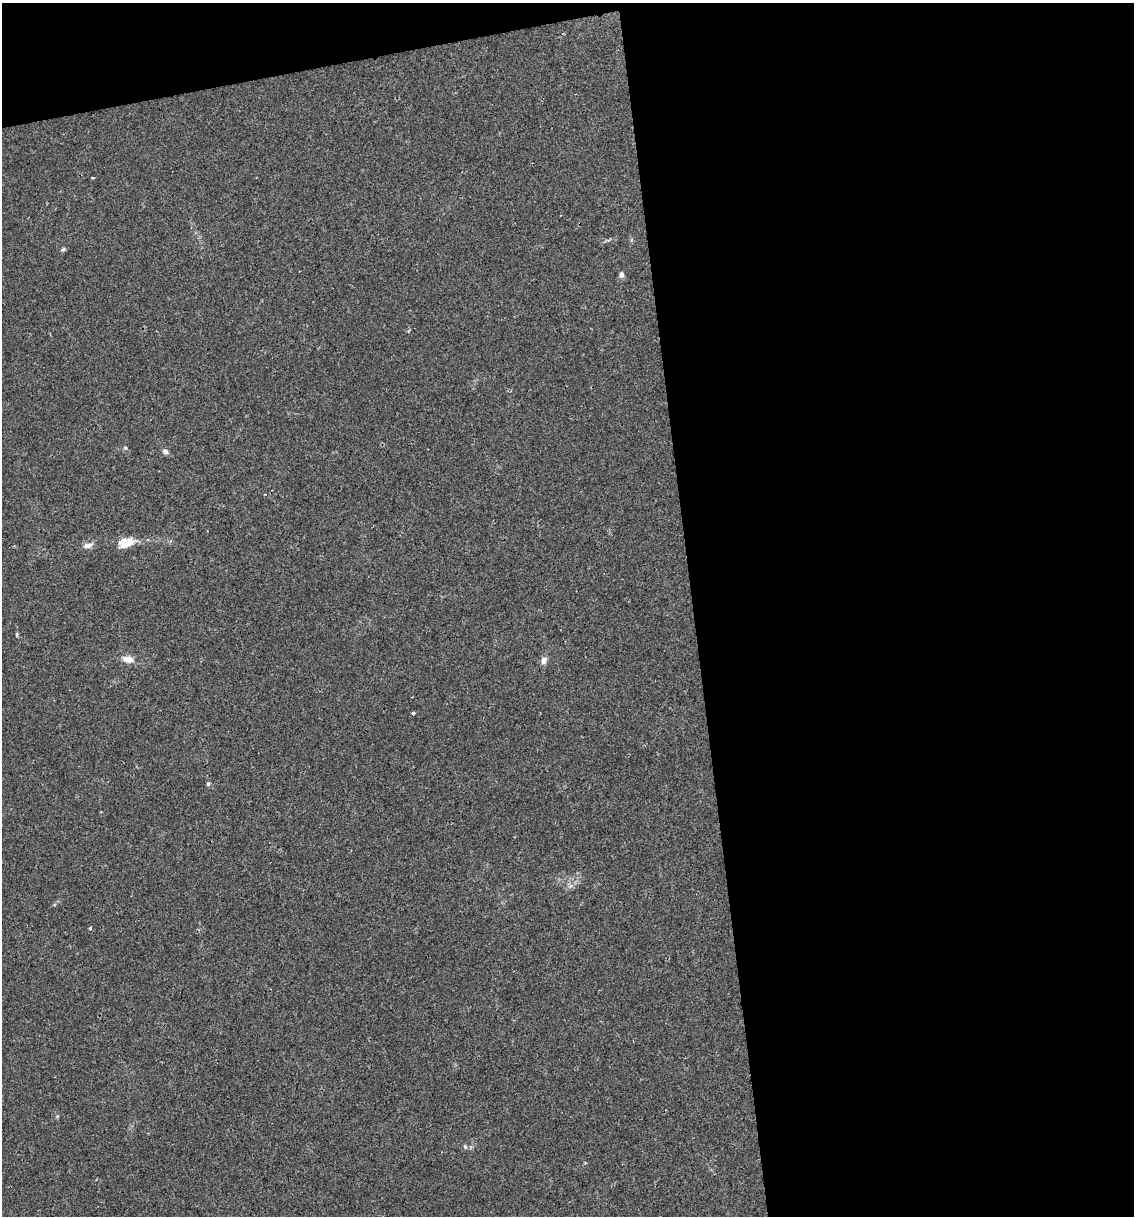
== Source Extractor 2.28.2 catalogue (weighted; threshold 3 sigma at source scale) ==
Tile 4 of 4 x 4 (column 4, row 1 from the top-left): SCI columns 3470-4601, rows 3642-4855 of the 4627 x 4856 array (HDU 1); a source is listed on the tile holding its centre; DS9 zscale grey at full resolution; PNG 1136 x 1218 px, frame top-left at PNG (2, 3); no overlay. Shown black and unused: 42% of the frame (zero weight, under 2 of 3 exposures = <1% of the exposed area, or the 3 px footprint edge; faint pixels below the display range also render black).
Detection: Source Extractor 2.28.2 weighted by HDU 2 'WHT'; one run over the whole footprint, this tile lists its part. Background 0.0176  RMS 0.0045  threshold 0.0202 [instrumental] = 3 sigma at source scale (4.5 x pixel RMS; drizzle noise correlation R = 1.50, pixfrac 1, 0.0396/0.0396 arcsec/px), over >= 5 px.
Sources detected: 14; all 14 listed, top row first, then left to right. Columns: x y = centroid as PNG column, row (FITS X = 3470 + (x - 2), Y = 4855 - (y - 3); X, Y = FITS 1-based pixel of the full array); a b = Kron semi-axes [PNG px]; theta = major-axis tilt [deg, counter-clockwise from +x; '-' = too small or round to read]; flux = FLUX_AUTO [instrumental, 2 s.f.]
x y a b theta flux
93 178 3 3 - 0.74
63 249 7 4 32 0.84
621 274 7 6 - 1.5
125 448 5 5 - 0.63
165 451 8 6 -25 1.4
126 543 22 12 13 6.4
88 545 15 7 15 2.3
17 634 4 3 - 0.79
128 659 13 8 -7 3.9
544 660 10 7 63 2
413 713 4 2 - 0.86
208 784 6 4 57 0.72
90 928 4 3 - 0.53
465 1147 7 5 -69 0.8